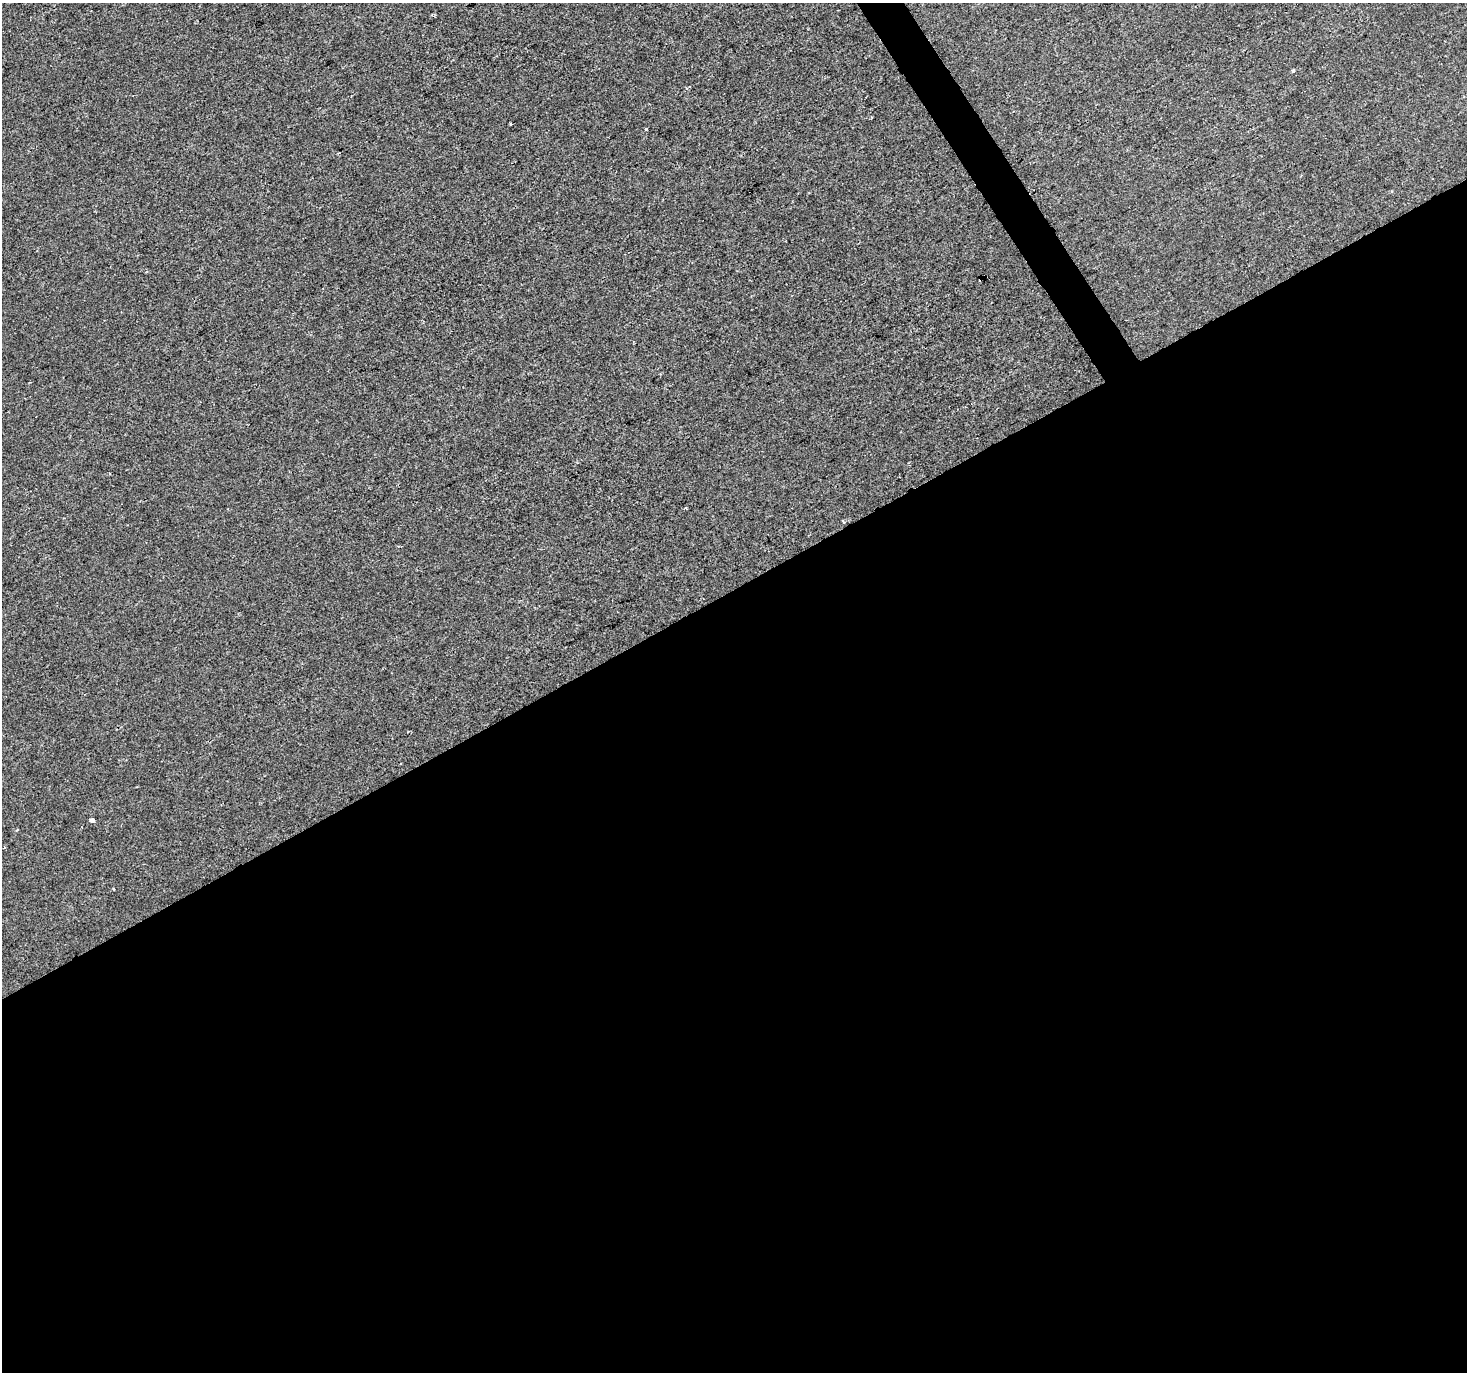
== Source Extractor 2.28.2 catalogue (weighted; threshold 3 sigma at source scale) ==
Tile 15 of 4 x 4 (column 3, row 4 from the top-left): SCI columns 2933-4397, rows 174-1543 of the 5862 x 5765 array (HDU 1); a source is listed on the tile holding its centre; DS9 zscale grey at full resolution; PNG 1469 x 1374 px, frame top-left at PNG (2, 3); no overlay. Shown black and unused: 58% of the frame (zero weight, under 2 of 3 exposures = <1% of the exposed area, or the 3 px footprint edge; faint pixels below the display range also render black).
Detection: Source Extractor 2.28.2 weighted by HDU 2 'WHT'; one run over the whole footprint, this tile lists its part. Background -2.36e-04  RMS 0.0042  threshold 0.0188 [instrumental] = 3 sigma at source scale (4.5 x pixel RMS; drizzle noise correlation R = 1.50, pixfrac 1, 0.0396/0.0396 arcsec/px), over >= 5 px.
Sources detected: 7; all 7 listed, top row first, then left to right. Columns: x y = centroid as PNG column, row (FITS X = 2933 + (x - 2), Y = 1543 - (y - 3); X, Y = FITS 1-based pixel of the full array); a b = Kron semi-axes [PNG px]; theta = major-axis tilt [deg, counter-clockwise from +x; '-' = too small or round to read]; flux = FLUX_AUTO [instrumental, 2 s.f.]
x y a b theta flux
1293 70 5 3 - 0.48
645 129 3 3 - 2.6
980 279 4 3 - 3.3
843 522 3 3 - 0.54
92 820 4 3 - 10
4 847 3 2 - 0.48
114 889 3 2 - 0.37
Overlapping masked pixels (flux is a lower limit): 1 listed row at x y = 980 279